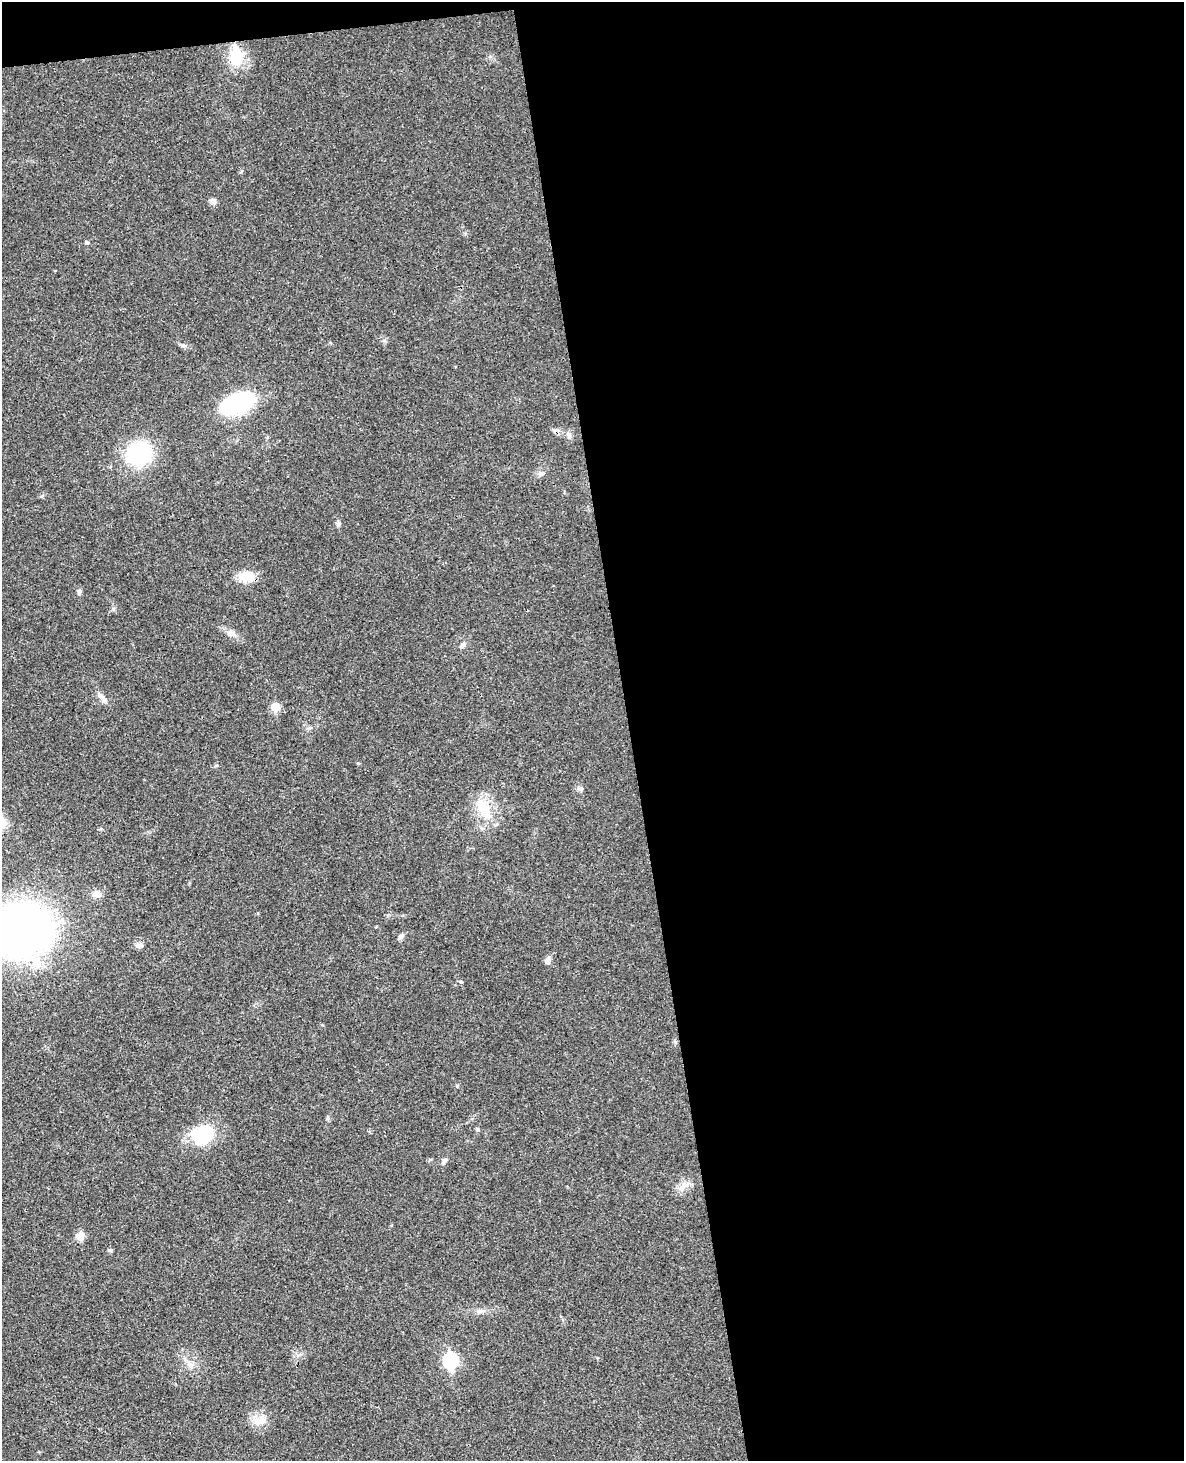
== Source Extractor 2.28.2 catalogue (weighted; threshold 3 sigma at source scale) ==
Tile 4 of 4 x 3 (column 4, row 1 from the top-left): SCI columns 3606-4787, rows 3172-4630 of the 4844 x 4777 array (HDU 1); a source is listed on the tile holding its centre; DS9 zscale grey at full resolution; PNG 1186 x 1463 px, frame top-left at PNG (2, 2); no overlay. Shown black and unused: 48% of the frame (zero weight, under 3 of 4 exposures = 6% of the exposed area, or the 3 px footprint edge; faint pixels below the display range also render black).
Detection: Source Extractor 2.28.2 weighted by HDU 2 'WHT'; one run over the whole footprint, this tile lists its part. Background 0.035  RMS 0.0042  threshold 0.0187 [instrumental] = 3 sigma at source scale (4.5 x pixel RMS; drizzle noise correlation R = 1.50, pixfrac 1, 0.05/0.05 arcsec/px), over >= 5 px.
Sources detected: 30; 1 inside a brighter listed object's ellipse — not listed separately; the other 29 listed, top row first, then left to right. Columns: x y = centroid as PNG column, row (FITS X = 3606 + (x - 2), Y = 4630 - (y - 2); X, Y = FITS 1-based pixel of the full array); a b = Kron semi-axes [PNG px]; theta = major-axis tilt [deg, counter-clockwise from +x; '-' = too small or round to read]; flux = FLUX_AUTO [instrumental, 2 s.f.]
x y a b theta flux
236 57 24 15 -88 12
212 201 8 7 - 1.6
87 242 6 3 -18 0.56
238 404 29 16 21 40
569 436 9 6 82 1.2
139 453 19 18 - 44
338 524 7 6 - 0.96
246 576 21 14 -2 6.3
79 592 6 5 - 1
232 634 13 6 -12 2
463 645 9 6 46 1.4
102 697 15 6 -40 2.2
275 707 6 5 - 11
580 788 7 6 - 1.1
484 810 27 13 -55 11
96 894 11 8 -6 2.7
22 930 61 54 13 190
401 936 8 6 28 1.1
138 945 9 7 -4 1.5
548 960 8 7 - 1.6
477 1129 6 3 -71 0.52
202 1135 30 23 22 18
444 1160 8 5 45 1
685 1185 17 5 29 2.5
80 1236 9 8 - 3.5
110 1250 6 4 -20 0.6
451 1360 8 7 - 63
191 1366 7 4 -71 1
261 1419 14 8 75 3.7
Isophote crosses this tile's border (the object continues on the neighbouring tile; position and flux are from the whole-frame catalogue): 1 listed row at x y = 22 930
Unlisted compact peaks at least as high as the median listed source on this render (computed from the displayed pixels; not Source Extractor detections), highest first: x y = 358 763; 457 1086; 461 982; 113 609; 384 340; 183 345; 541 474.